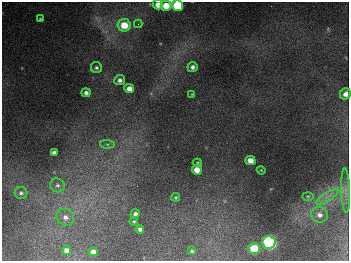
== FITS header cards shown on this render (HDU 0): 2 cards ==
NAXIS1  =                  347
NAXIS2  =                  259

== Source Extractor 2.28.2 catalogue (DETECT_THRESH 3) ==
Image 347 x 259 px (HDU 0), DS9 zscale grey, 1 PNG px = 1 image px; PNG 351 x 263 px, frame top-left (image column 1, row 259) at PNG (2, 2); each listed source drawn as its Kron ellipse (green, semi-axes under 4 px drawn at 4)
Background 673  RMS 51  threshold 153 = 3 sigma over >= 5 px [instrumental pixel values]
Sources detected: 35; all 35 listed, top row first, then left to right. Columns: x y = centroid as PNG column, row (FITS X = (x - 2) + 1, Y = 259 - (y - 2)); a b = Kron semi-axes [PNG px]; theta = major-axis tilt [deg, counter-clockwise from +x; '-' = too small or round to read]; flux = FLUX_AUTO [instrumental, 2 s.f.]
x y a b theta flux
158 5 5 5 - 4.2e+04
177 5 5 5 - 2.6e+05
166 6 5 5 - 6.3e+04
40 19 4 4 - 3.7e+03
138 24 4 4 - 4.7e+03
124 25 6 6 - 7.9e+04
192 67 5 5 - 1.3e+04
96 68 6 5 - 6.8e+03
120 80 5 5 - 1.3e+04
129 89 5 4 - 2.3e+04
86 93 4 4 - 1.2e+04
192 94 4 3 - 2.9e+03
345 94 6 5 - 1.9e+04
107 144 7 4 -1 7.4e+03
54 153 4 4 - 1.4e+04
250 160 5 4 - 3.6e+04
197 163 4 4 - 4.4e+03
197 170 5 5 - 3.8e+04
261 170 4 3 - 3.1e+03
57 185 7 6 - 1.0e+04
346 191 22 4 -88 1.9e+04
21 193 6 6 - 8.3e+03
308 196 6 4 -1 4.3e+03
176 197 4 4 - 4.3e+03
327 197 13 3 31 1.3e+04
135 214 4 4 - 1.2e+04
319 215 8 7 - 1.7e+04
65 217 9 8 - 2.1e+04
134 221 4 4 - 4.8e+03
140 229 4 4 - 1.0e+04
269 242 6 6 - 1.0e+06
254 249 5 5 - 1.2e+05
67 250 4 4 - 1.9e+04
192 251 4 3 - 5.8e+03
93 252 4 4 - 2.0e+04
At the frame edge (FLAGS 8, measured only in part): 3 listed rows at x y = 158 5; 177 5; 345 94